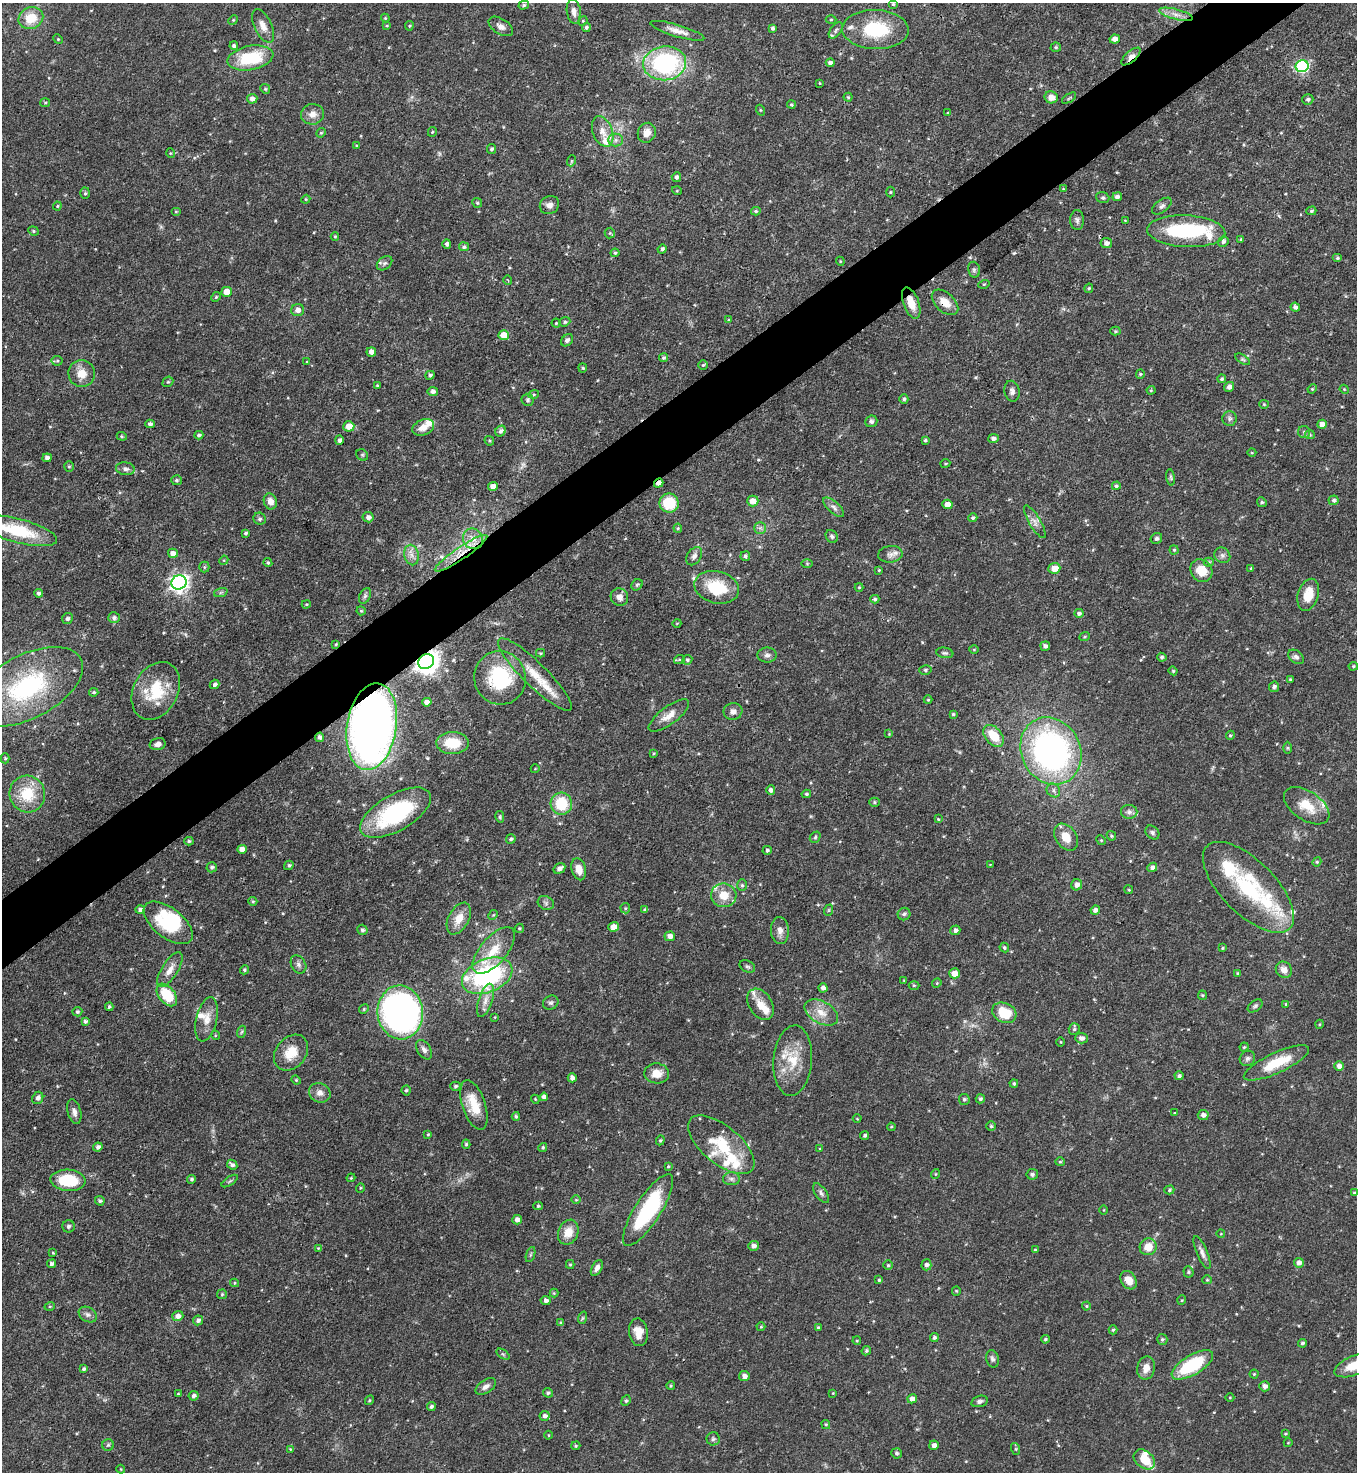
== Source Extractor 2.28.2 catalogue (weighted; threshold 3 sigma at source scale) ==
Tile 10 of 4 x 4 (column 2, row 3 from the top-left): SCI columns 1653-3007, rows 1473-2942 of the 5875 x 5882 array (HDU 1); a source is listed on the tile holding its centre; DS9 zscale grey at full resolution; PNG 1359 x 1474 px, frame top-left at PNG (2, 3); each listed source drawn as its Kron ellipse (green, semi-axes under 4 px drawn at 4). Shown black and unused: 4% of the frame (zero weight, under 3 of 4 exposures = <1% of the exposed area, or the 3 px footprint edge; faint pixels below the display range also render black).
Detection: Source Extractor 2.28.2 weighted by HDU 2 'WHT'; one run over the whole footprint, this tile lists its part. Background 0.0619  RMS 0.0035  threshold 0.0158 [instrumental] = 3 sigma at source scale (4.5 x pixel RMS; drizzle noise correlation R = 1.50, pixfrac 1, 0.05/0.05 arcsec/px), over >= 5 px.
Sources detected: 482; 1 too faint to see at this stretch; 2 inside a brighter object's white glare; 1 cosmic-ray / hot-pixel residue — neither listed nor drawn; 23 inside a brighter listed object's ellipse — not listed separately; the other 455 listed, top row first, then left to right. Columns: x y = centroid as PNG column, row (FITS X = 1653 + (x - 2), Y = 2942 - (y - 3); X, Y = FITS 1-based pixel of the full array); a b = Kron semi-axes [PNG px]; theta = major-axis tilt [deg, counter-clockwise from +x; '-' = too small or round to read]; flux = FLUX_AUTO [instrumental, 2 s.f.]
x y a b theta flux
893 4 5 4 - 0.5
524 5 5 4 - 0.59
574 12 12 7 -81 2
1176 14 17 5 -14 2.6
31 18 12 10 24 8
385 18 4 4 - 0.33
831 19 5 3 - 0.39
233 20 5 4 - 0.38
583 21 5 4 - 0.39
263 26 18 8 -65 2.9
387 26 4 3 - 0.36
409 26 5 4 - 0.41
501 26 13 7 -33 1.9
586 27 4 4 - 0.73
772 28 4 4 - 0.65
875 29 33 19 -2 20
836 30 9 5 54 0.93
677 31 28 6 -17 3.2
58 39 5 4 - 0.37
1115 39 5 4 - 2.1
234 46 4 4 - 0.87
1056 47 5 4 - 0.57
1131 56 12 5 41 2.1
250 58 23 12 11 18
665 63 21 17 6 46
830 63 4 4 - 1.1
1302 66 6 6 - 50
820 83 3 3 - 0.29
265 89 5 4 - 0.49
848 97 4 4 - 0.42
1051 97 6 6 - 2.7
1069 98 8 3 32 0.47
252 99 5 5 - 1.5
1308 99 5 5 - 0.78
45 103 5 4 - 0.45
791 105 4 4 - 0.54
760 110 5 3 - 0.32
948 113 4 3 - 0.29
312 114 11 10 - 2.8
603 131 16 10 -69 3.5
432 132 5 4 - 0.41
321 133 5 4 - 0.43
647 133 10 9 - 2.8
616 140 7 6 - 1.3
357 146 4 3 - 0.38
491 149 5 4 - 0.71
170 153 5 3 - 0.3
571 161 5 3 - 0.35
676 177 5 4 - 0.9
1063 189 4 4 - 0.31
677 191 5 3 - 0.29
890 192 5 3 - 0.4
85 193 6 5 - 0.57
1117 197 5 4 - 1
1103 198 7 5 -20 0.62
306 199 4 3 - 0.33
477 203 5 5 - 0.56
549 205 10 8 32 1.6
57 206 4 4 - 0.37
1162 206 11 6 36 1.3
176 211 5 3 - 0.36
756 211 5 4 - 0.52
1311 211 5 4 - 0.57
1077 220 10 7 -89 1.2
1125 220 4 2 - 0.25
33 231 5 4 - 0.53
1186 231 39 16 -3 28
610 233 5 5 - 0.46
335 236 4 3 - 0.42
1241 239 4 3 - 0.41
1223 242 5 5 - 0.93
1106 243 6 5 - 1.3
447 244 4 4 - 0.83
464 247 5 4 - 0.74
662 249 5 4 - 0.88
615 253 4 4 - 0.53
1337 258 5 4 - 0.57
840 261 4 3 - 0.32
385 263 9 6 39 1
974 270 8 6 -77 0.84
508 280 4 2 - 0.28
984 284 5 3 - 0.34
1089 288 5 4 - 0.56
227 292 5 5 - 4
216 297 5 4 - 0.45
945 302 16 9 -42 4.3
911 303 16 7 -69 5
1295 307 5 4 - 1.2
298 310 6 6 - 1.8
729 320 4 3 - 0.36
565 322 6 4 21 0.5
556 323 4 4 - 0.38
1115 331 5 4 - 0.44
504 335 5 5 - 5.7
567 340 7 5 51 0.87
371 352 5 4 - 1.8
663 358 4 4 - 0.6
1243 359 8 4 -31 0.55
57 361 5 5 - 0.49
307 362 3 2 - 0.23
703 365 5 4 - 0.49
583 368 4 4 - 0.41
82 374 13 13 - 4.7
1140 374 5 4 - 0.43
430 375 5 4 - 0.67
1222 379 4 4 - 0.53
168 382 6 5 - 0.54
377 385 3 3 - 0.33
1229 387 5 5 - 1.1
1312 389 5 4 - 0.37
1344 389 5 3 - 0.31
1151 390 4 4 - 0.35
433 391 5 4 - 1.2
1012 391 10 7 -80 1.3
534 394 5 3 - 0.38
904 399 5 4 - 0.73
527 400 6 6 - 0.76
1264 404 4 4 - 0.33
1230 419 7 7 - 1
871 421 6 6 - 0.96
150 424 4 4 - 0.94
1322 424 5 4 - 2.4
349 426 5 5 - 4.9
423 427 11 7 22 3.5
501 431 6 5 - 1.1
1304 432 6 6 - 0.8
199 435 4 4 - 0.77
1310 435 5 4 - 0.43
122 436 5 4 - 0.45
993 439 5 4 - 1.2
339 440 5 4 - 1
925 440 4 4 - 0.56
489 441 5 4 - 0.45
1252 453 4 3 - 0.28
362 455 6 5 - 0.53
47 458 4 4 - 1.4
945 463 5 2 - 0.32
69 467 5 4 - 0.49
125 469 9 6 -7 1.4
1171 477 8 4 -82 0.57
176 480 5 5 - 0.65
659 483 5 3 - 1.8
493 486 5 4 - 2.5
1116 486 4 4 - 0.56
1334 500 5 5 - 0.79
270 501 8 6 -71 2.1
753 501 6 5 - 2.8
1262 502 5 4 - 0.55
669 503 9 9 - 12
947 504 5 4 - 2.8
834 507 13 5 -41 1.4
368 517 5 5 - 1.5
973 518 4 4 - 0.7
260 519 6 6 - 0.8
1035 522 19 5 -59 2
678 528 4 4 - 0.38
760 528 6 6 - 0.86
18 531 40 12 -15 20
246 533 3 3 - 0.63
832 536 7 5 -53 0.78
1156 538 6 5 - 0.76
473 539 11 9 -51 3.5
1174 550 4 4 - 0.53
173 553 5 4 - 2.2
461 553 31 6 34 6.2
890 554 12 8 8 2
412 555 10 7 -78 2
1222 555 8 7 - 1.1
694 556 10 7 55 1.4
745 556 5 5 - 0.79
224 560 5 4 - 0.34
1209 562 5 4 - 0.58
268 563 4 3 - 0.46
807 564 6 4 0 0.41
204 567 5 5 - 0.46
1054 568 6 5 - 3.9
1251 568 4 3 - 0.43
879 570 4 3 - 0.39
1201 571 12 10 -51 6.4
179 582 7 7 - 150
637 585 6 5 - 0.56
717 587 23 16 -14 14
859 587 4 4 - 0.33
221 592 7 4 19 0.61
39 593 4 4 - 0.79
1308 595 16 10 73 5.9
365 596 8 5 64 0.77
619 597 9 8 - 2.1
875 599 4 4 - 0.57
306 604 4 3 - 0.41
361 611 5 4 - 0.4
1079 613 4 4 - 0.78
67 618 5 5 - 0.87
114 618 6 5 - 1
677 623 4 3 - 0.24
1085 636 5 3 - 0.4
336 644 3 3 - 0.39
1045 646 5 4 - 1.1
974 649 5 3 - 0.32
540 653 4 4 - 0.42
945 653 8 5 -9 0.77
767 655 9 7 1 1.2
1162 657 5 4 - 0.71
1296 657 9 6 -37 1.1
679 660 5 3 - 0.4
687 660 5 4 - 0.7
426 662 8 7 - 360
1353 666 5 4 - 0.45
925 670 6 5 - 0.67
1173 671 4 4 - 0.41
535 674 50 12 -44 11
500 678 27 25 -71 24
1290 679 4 3 - 0.37
215 684 5 4 - 1
27 687 60 31 28 48
1274 687 5 5 - 0.89
156 691 30 22 62 15
94 692 4 3 - 0.56
928 700 4 4 - 0.37
427 702 5 4 - 2.1
733 711 9 8 - 1.6
953 714 4 3 - 0.48
669 715 24 9 37 3.8
372 727 44 25 81 270
889 734 4 4 - 0.26
1230 735 5 4 - 0.44
994 736 12 8 -51 7.3
320 737 4 4 - 1.1
452 743 16 11 -1 9
158 744 8 6 14 1.7
1287 748 6 4 -89 0.44
1051 751 35 29 -63 110
654 753 4 3 - 0.37
5 758 5 4 - 0.45
535 769 4 3 - 0.26
771 790 4 4 - 1.2
1053 790 7 6 - 1.1
27 794 18 17 - 12
806 794 5 4 - 0.55
874 802 5 4 - 0.56
561 804 11 10 - 12
1307 806 26 14 -34 7.9
1129 812 8 7 - 1.2
395 813 39 18 30 39
500 817 6 4 -79 0.49
938 819 4 3 - 0.33
1152 832 8 6 -48 0.88
1111 836 5 4 - 0.48
815 837 6 5 - 0.58
1066 837 15 10 -54 4.4
511 839 5 4 - 0.77
1101 840 5 4 - 0.35
189 841 4 4 - 0.57
242 849 5 4 - 1.9
767 850 4 4 - 0.65
1317 862 5 4 - 0.47
289 865 5 4 - 0.62
990 865 4 2 - 0.22
212 867 5 5 - 0.71
1152 867 5 4 - 1.2
559 869 6 4 32 1.5
579 869 11 7 -75 3.1
742 885 6 5 - 0.58
1077 885 5 5 - 1.8
1248 887 58 27 -45 32
1129 890 4 3 - 0.32
724 895 12 12 - 5.5
253 901 4 4 - 0.42
546 903 8 6 -28 0.93
625 908 5 5 - 0.45
140 910 5 4 - 1
645 910 4 3 - 0.86
829 910 6 3 71 0.4
1095 910 5 4 - 1.3
904 914 6 6 - 0.8
493 915 5 4 - 0.4
459 919 17 10 62 4.7
168 923 29 14 -38 19
614 927 5 4 - 2.8
519 928 5 4 - 0.47
362 930 5 5 - 0.8
955 930 5 4 - 1.1
780 931 13 9 -86 2.3
670 936 5 4 - 2.2
1004 947 5 4 - 0.62
1222 948 4 3 - 0.39
494 950 28 13 49 8.7
298 964 10 7 -59 1.2
747 966 8 5 -28 0.72
170 970 20 8 58 3.2
244 970 5 4 - 0.56
1284 970 8 7 - 2.4
955 973 5 5 - 4.1
1237 973 4 3 - 0.33
487 976 26 16 23 48
904 981 4 3 - 0.3
937 983 5 4 - 0.4
914 985 5 3 - 0.43
823 988 4 4 - 1.6
167 995 13 8 -52 12
1202 995 5 4 - 0.41
485 1000 17 7 71 2.7
551 1003 8 6 31 0.96
760 1004 17 11 -57 4.4
1286 1004 4 4 - 0.37
1255 1006 8 5 37 0.72
109 1007 4 3 - 0.54
364 1009 5 4 - 0.5
77 1012 5 4 - 0.54
400 1012 27 23 -85 160
821 1012 18 11 -29 4.6
1004 1013 12 9 -26 9.7
495 1017 4 3 - 0.28
207 1019 22 10 77 3.9
85 1021 4 3 - 0.76
1320 1024 4 3 - 0.3
1074 1029 6 5 - 0.71
241 1032 6 4 70 0.51
215 1035 5 3 - 0.31
1082 1038 6 5 - 1.5
1061 1042 4 3 - 0.27
1244 1047 4 4 - 0.39
424 1050 11 6 -57 1.5
291 1053 20 15 49 7
1247 1058 8 7 - 0.98
793 1061 35 19 85 11
1276 1063 35 10 25 11
1339 1066 5 4 - 1.7
657 1073 12 10 -3 4.2
1179 1076 4 4 - 0.89
572 1078 4 4 - 1.3
296 1080 5 4 - 0.37
1014 1084 4 4 - 0.67
455 1086 5 4 - 0.63
406 1090 5 4 - 0.6
320 1093 11 9 -25 2.2
544 1097 4 4 - 1.3
38 1098 6 5 - 1.1
535 1099 4 3 - 0.33
964 1099 5 5 - 0.75
980 1099 4 4 - 0.7
474 1105 26 11 -72 8.3
74 1112 12 6 -75 1.6
1175 1113 3 3 - 0.31
1203 1115 5 5 - 1.1
516 1116 4 3 - 0.52
857 1119 4 3 - 0.27
991 1126 5 5 - 0.58
891 1127 4 4 - 0.35
428 1134 4 4 - 0.34
865 1135 4 4 - 0.64
660 1140 5 4 - 0.47
466 1144 4 4 - 0.53
721 1145 40 19 -39 15
98 1147 5 4 - 1
543 1148 4 4 - 0.56
820 1149 4 4 - 0.33
1060 1162 5 4 - 0.45
232 1165 6 4 -45 1.1
668 1167 4 3 - 0.4
935 1174 5 3 - 0.3
1032 1174 6 5 - 0.76
351 1178 4 3 - 0.36
192 1179 4 4 - 0.72
731 1179 8 6 -1 1.1
68 1180 17 10 -4 14
230 1181 9 3 33 0.55
360 1188 5 3 - 0.33
1169 1190 5 4 - 0.47
821 1193 11 5 -56 1.1
1354 1193 4 4 - 0.41
576 1200 5 3 - 0.33
100 1201 5 4 - 0.7
538 1206 5 4 - 0.45
648 1210 42 13 57 32
1104 1210 5 3 - 0.32
517 1220 5 4 - 1.6
69 1226 6 6 - 0.75
568 1232 13 10 68 4.8
1221 1234 4 3 - 0.25
753 1246 5 5 - 1.3
1148 1247 9 8 - 4.7
318 1248 4 3 - 0.3
1035 1250 3 3 - 0.44
1202 1252 18 5 -68 1.7
53 1253 4 3 - 0.36
530 1255 8 3 71 0.53
1299 1263 5 5 - 1.4
52 1264 4 4 - 1
570 1264 4 4 - 0.41
888 1265 4 4 - 0.5
926 1265 5 5 - 1.1
597 1268 9 5 62 1.4
1188 1272 6 5 - 0.52
879 1280 4 3 - 0.5
1129 1280 10 7 -57 3.9
1207 1280 5 4 - 0.4
234 1283 4 4 - 0.43
956 1291 4 4 - 0.35
554 1293 4 4 - 0.33
222 1294 5 5 - 0.41
546 1300 5 4 - 1.1
1182 1300 4 4 - 0.43
50 1306 5 3 - 0.37
1086 1306 4 4 - 0.42
88 1315 10 7 -31 1.3
178 1316 6 5 - 1.8
582 1318 6 4 71 0.49
198 1320 5 5 - 0.99
561 1323 4 4 - 0.63
761 1327 4 4 - 0.35
818 1327 4 4 - 0.55
1113 1330 4 3 - 0.54
638 1332 14 9 -81 4.3
934 1337 4 4 - 0.75
1045 1339 4 3 - 0.51
1162 1339 5 5 - 0.75
857 1341 4 3 - 0.39
1302 1343 4 4 - 0.77
866 1351 5 4 - 0.64
503 1354 7 4 -36 0.52
992 1359 9 6 -75 1
1192 1365 23 10 31 21
1354 1366 21 9 22 9.1
1146 1368 12 8 78 3
83 1369 4 3 - 0.64
1254 1374 4 4 - 0.39
744 1376 5 5 - 1.6
486 1386 12 6 33 1.7
671 1386 4 4 - 0.48
1265 1386 5 5 - 1.7
548 1393 5 4 - 0.7
833 1393 4 3 - 0.29
178 1394 4 3 - 0.32
194 1396 5 4 - 1.1
1230 1397 4 3 - 0.28
912 1399 5 4 - 1.7
369 1400 5 4 - 0.4
626 1401 5 4 - 0.52
979 1401 8 5 17 1
431 1406 4 4 - 0.83
545 1416 5 5 - 1
826 1424 5 4 - 0.44
1285 1434 4 3 - 0.41
549 1435 4 3 - 0.28
713 1439 6 6 - 0.78
1288 1443 4 3 - 0.27
108 1445 6 5 - 0.6
934 1445 5 5 - 1.6
576 1446 5 4 - 0.41
290 1449 4 3 - 0.31
1016 1449 6 4 -72 0.43
897 1453 5 5 - 0.73
1144 1459 12 8 -38 6.3
121 1469 4 4 - 0.33
Overlapping masked pixels (flux is a lower limit): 11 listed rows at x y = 1131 56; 945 302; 911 303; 504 335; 659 483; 461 553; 336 644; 426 662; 500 678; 372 727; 320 737
Isophote crosses this tile's border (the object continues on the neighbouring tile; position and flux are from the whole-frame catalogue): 2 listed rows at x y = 18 531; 1354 1366